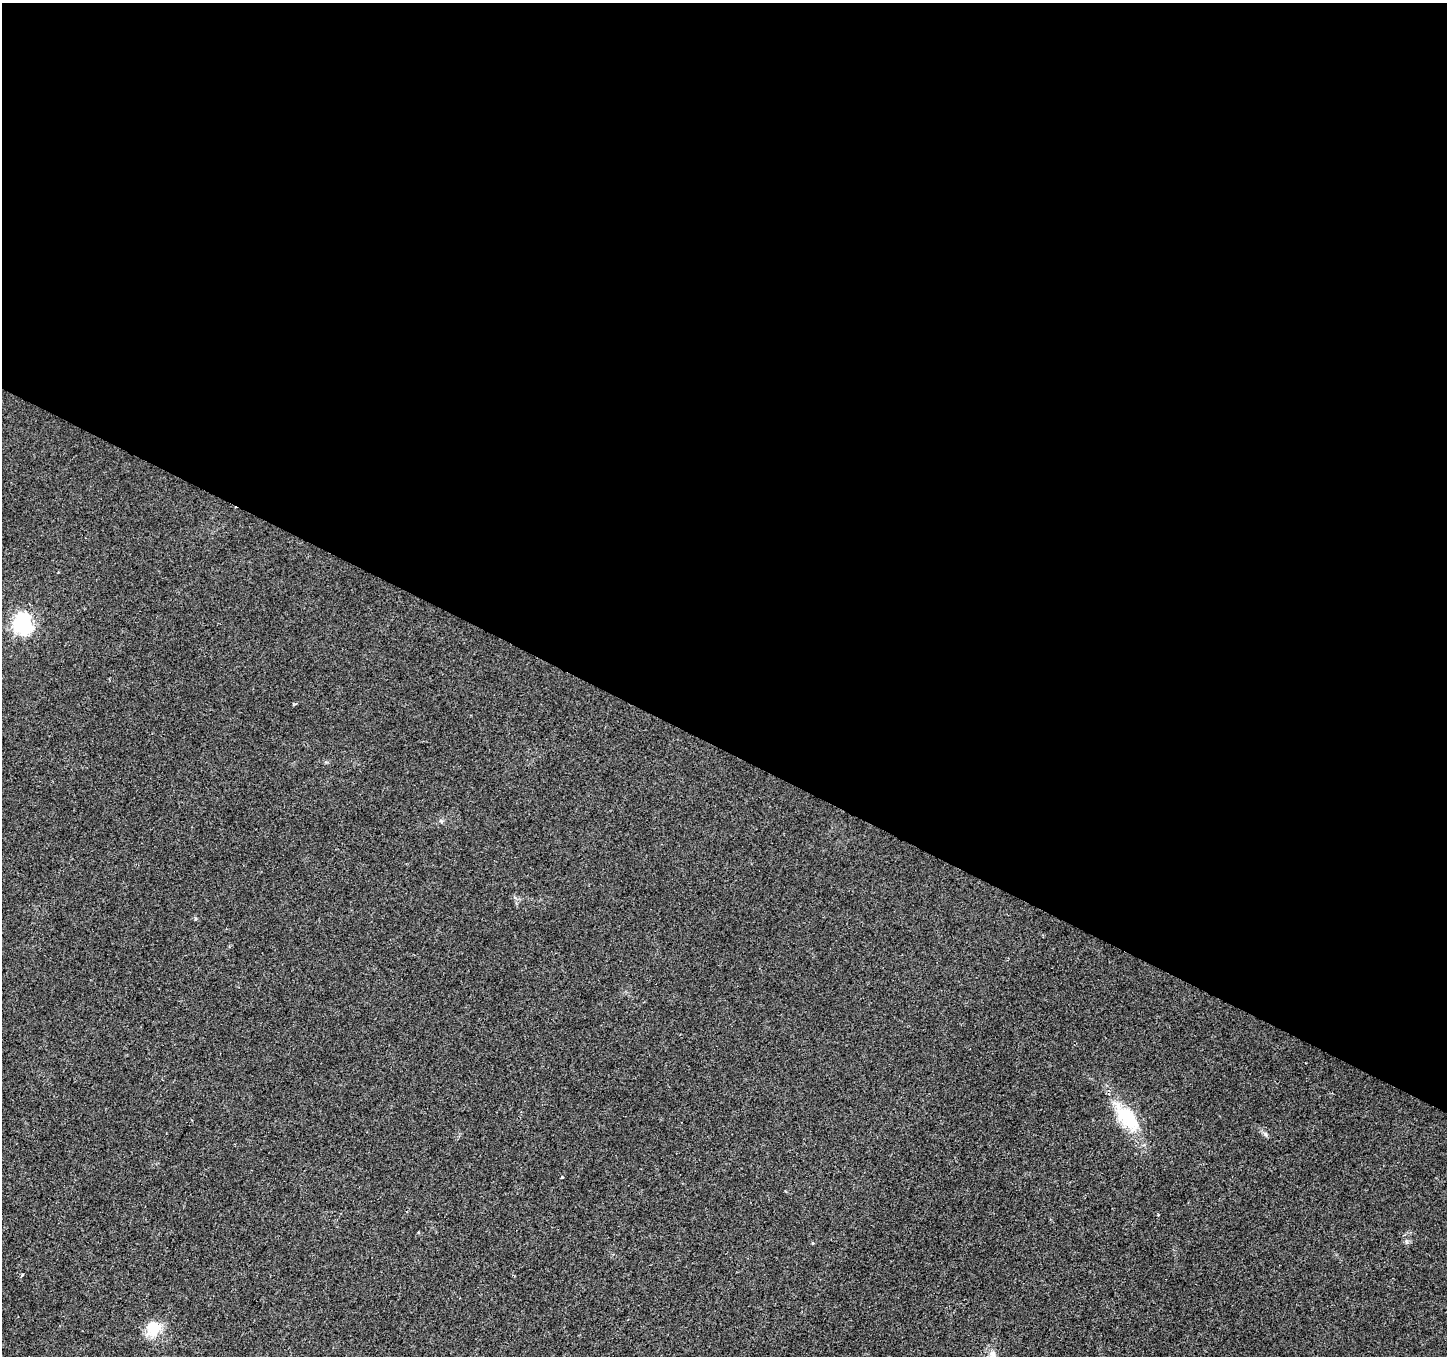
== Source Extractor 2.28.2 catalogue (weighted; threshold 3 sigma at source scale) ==
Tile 3 of 4 x 4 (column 3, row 1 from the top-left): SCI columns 2892-4336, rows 4263-5616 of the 5788 x 5880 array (HDU 1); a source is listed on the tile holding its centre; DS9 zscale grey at full resolution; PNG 1449 x 1358 px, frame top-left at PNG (2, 3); no overlay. Shown black and unused: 55% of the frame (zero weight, under 2 of 3 exposures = <1% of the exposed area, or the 3 px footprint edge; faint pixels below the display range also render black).
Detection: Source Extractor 2.28.2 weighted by HDU 2 'WHT'; one run over the whole footprint, this tile lists its part. Background 0.0297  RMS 0.0064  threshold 0.0286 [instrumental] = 3 sigma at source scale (4.5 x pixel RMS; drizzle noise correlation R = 1.50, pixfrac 1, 0.0396/0.0396 arcsec/px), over >= 5 px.
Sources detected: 7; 2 cosmic-ray / hot-pixel residue — not listed; the other 5 listed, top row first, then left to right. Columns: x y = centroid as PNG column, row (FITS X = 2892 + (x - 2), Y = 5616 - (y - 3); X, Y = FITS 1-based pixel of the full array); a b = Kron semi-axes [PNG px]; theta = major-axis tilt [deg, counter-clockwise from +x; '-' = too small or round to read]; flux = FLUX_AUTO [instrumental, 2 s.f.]
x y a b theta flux
22 624 9 8 - 180
1127 1117 42 18 -50 32
1265 1134 6 4 -71 1.1
562 1177 3 3 - 1.3
153 1327 17 13 78 16